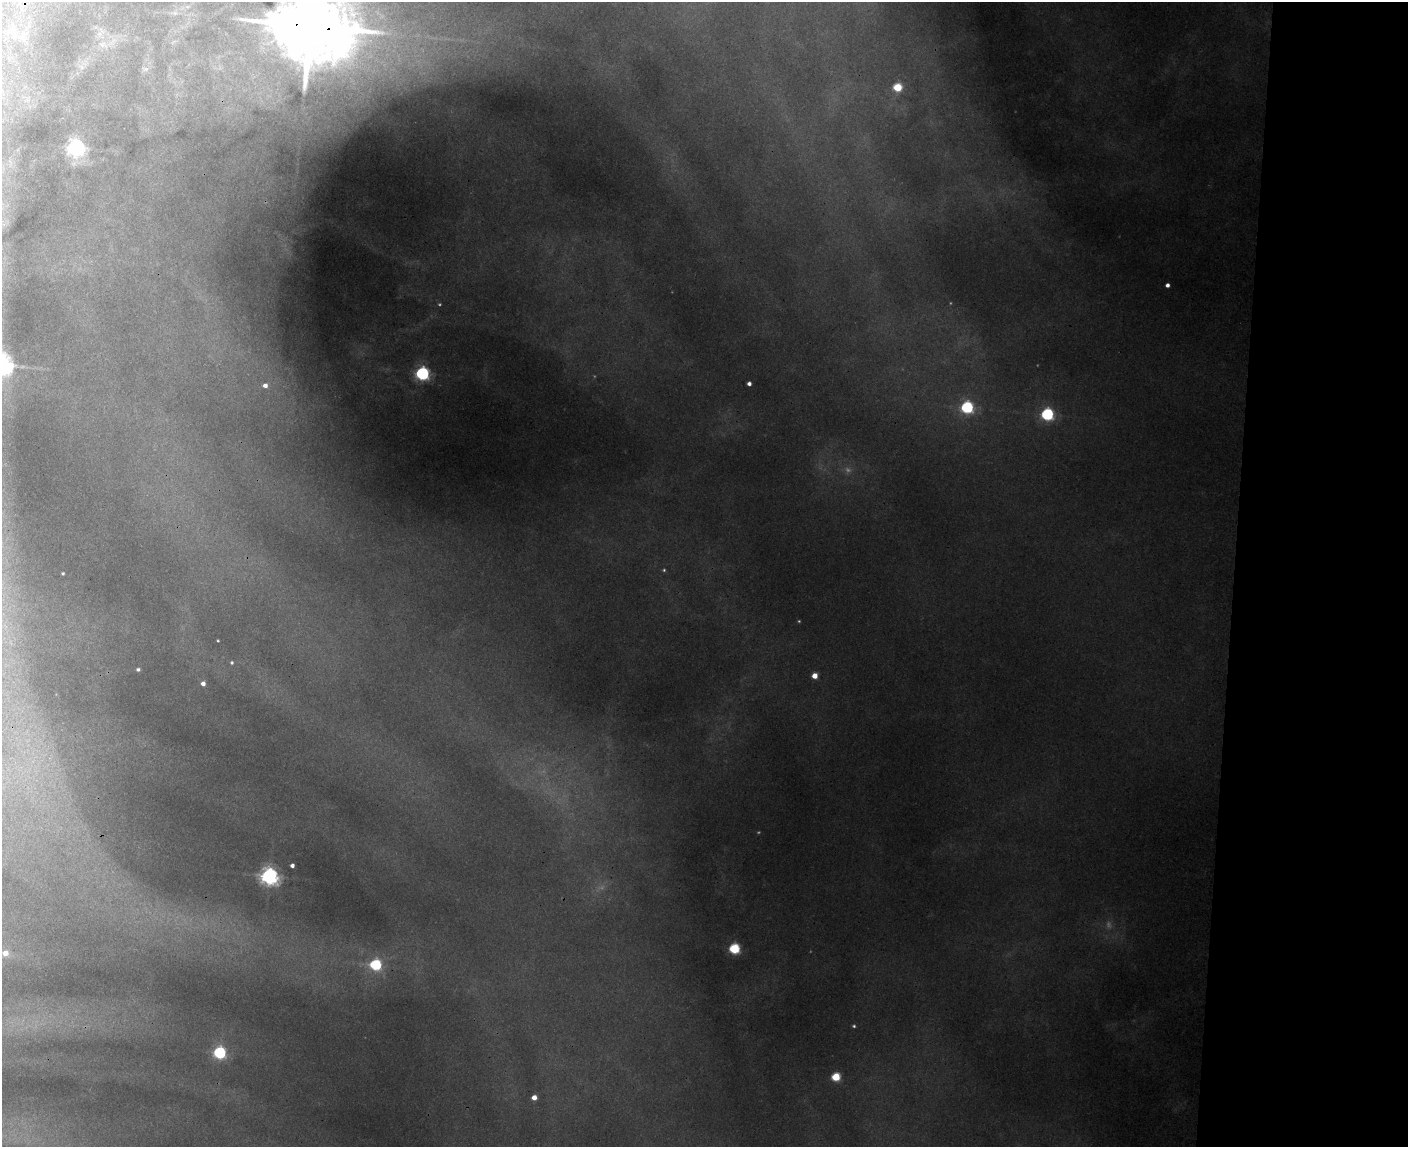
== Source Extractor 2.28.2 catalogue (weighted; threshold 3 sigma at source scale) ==
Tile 9 of 3 x 4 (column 3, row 3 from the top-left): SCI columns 3099-4504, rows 1160-2304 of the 4679 x 4608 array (HDU 1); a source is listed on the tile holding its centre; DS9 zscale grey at full resolution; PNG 1410 x 1149 px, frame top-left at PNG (2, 2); no overlay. Shown black and unused: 12% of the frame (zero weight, under 3 of 4 exposures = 6% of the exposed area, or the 3 px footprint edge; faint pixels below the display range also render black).
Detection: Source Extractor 2.28.2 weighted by HDU 2 'WHT'; one run over the whole footprint, this tile lists its part. Background 0.124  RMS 0.0089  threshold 0.0402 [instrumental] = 3 sigma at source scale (4.5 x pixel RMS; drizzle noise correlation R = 1.50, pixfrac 1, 0.05/0.05 arcsec/px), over >= 5 px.
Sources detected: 32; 4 too faint to see at this stretch — not listed; the other 28 listed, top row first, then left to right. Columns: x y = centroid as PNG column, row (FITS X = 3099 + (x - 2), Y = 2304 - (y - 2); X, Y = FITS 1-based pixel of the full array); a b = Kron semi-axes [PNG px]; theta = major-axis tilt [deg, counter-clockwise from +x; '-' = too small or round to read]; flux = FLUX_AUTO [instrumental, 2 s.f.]
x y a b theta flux
175 13 7 5 -44 2.3
312 26 28 19 -8 13000
103 44 11 7 18 6.1
146 69 8 6 19 3.2
897 87 5 5 - 46
75 148 7 6 - 390
1167 285 4 4 - 3.9
422 374 6 6 - 220
749 384 4 4 - 3.7
265 385 6 5 - 6
967 407 6 6 - 150
1047 414 6 6 - 160
664 570 5 4 - 1.1
63 573 4 3 - 1.2
218 641 3 2 - 0.77
232 662 4 4 - 1.4
138 669 4 3 - 1.9
815 676 4 4 - 12
203 683 4 4 - 4.5
292 865 4 3 - 3.6
269 876 6 6 - 470
734 949 5 5 - 91
5 953 6 6 - 9.6
375 965 6 6 - 120
854 1026 4 3 - 1.2
220 1053 5 5 - 150
836 1077 5 5 - 47
534 1098 4 4 - 9
Overlapping masked pixels (flux is a lower limit): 1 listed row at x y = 312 26
Isophote crosses this tile's border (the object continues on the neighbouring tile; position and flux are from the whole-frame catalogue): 1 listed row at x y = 312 26